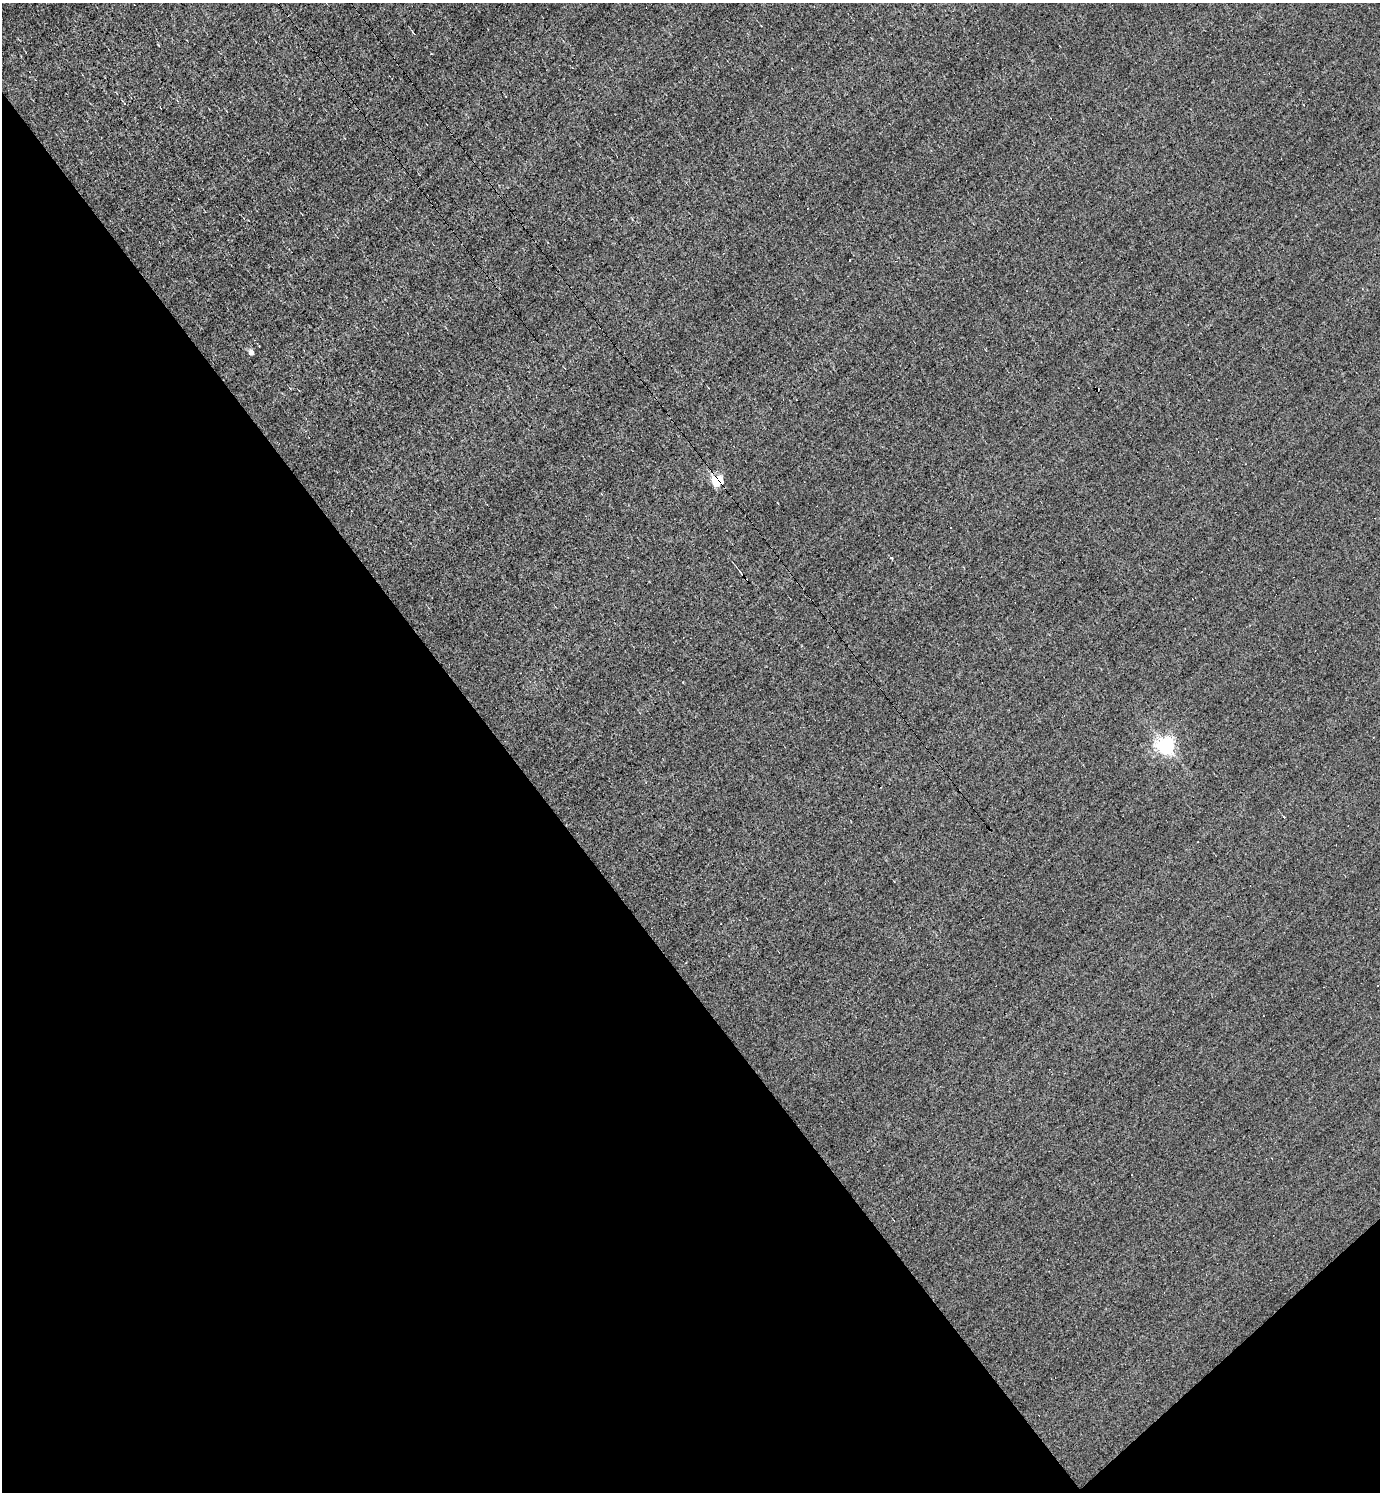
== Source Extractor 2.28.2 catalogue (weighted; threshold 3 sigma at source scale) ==
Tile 14 of 4 x 4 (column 2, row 4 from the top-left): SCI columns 1671-3048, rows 1-1490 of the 5954 x 5959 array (HDU 1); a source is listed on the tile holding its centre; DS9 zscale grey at full resolution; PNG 1382 x 1494 px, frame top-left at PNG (2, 3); no overlay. Shown black and unused: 39% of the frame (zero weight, under 3 of 4 exposures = <1% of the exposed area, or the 3 px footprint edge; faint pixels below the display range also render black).
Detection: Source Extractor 2.28.2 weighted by HDU 2 'WHT'; one run over the whole footprint, this tile lists its part. Background -0.00765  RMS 0.049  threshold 0.22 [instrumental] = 3 sigma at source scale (4.5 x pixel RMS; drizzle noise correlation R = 1.50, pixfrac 1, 0.05/0.05 arcsec/px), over >= 5 px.
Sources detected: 10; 3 cosmic-ray / hot-pixel residue — not listed; the other 7 listed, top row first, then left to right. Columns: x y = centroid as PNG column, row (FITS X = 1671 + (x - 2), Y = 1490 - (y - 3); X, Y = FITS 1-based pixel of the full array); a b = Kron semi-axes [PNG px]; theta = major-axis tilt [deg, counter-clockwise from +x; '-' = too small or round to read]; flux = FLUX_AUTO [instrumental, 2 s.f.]
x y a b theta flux
849 260 3 2 - 13
251 353 4 4 - 34
717 481 5 5 - 590
891 558 3 3 - 11
741 572 8 2 -53 4.7
1166 746 6 6 - 2000
1378 986 3 3 - 11
Overlapping masked pixels (flux is a lower limit): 1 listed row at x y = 717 481